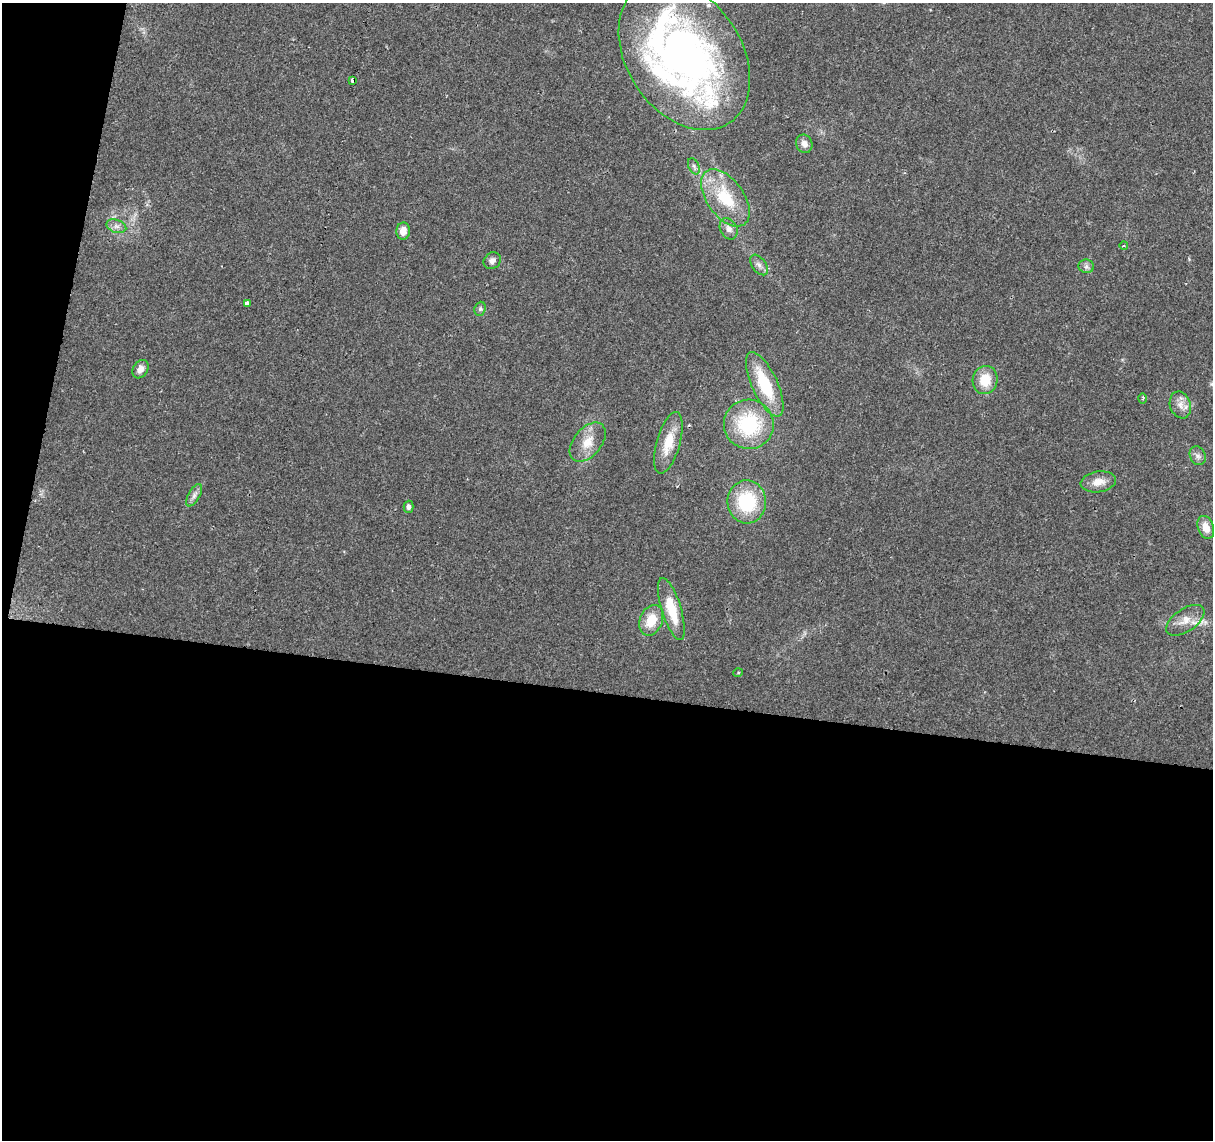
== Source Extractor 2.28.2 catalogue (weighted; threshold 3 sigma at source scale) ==
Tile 13 of 4 x 4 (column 1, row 4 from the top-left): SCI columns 1-1211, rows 225-1362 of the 4851 x 5061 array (HDU 1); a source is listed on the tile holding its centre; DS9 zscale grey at full resolution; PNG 1215 x 1142 px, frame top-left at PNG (2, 3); each listed source drawn as its Kron ellipse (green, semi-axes under 4 px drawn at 4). Shown black and unused: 42% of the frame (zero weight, under 2 of 3 exposures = <1% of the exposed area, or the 3 px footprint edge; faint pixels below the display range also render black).
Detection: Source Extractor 2.28.2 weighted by HDU 2 'WHT'; one run over the whole footprint, this tile lists its part. Background 0.0399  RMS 0.0058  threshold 0.0263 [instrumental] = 3 sigma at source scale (4.5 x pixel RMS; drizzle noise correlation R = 1.50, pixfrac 1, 0.0396/0.0396 arcsec/px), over >= 5 px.
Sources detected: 36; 1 inside a brighter object's white glare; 1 cosmic-ray / hot-pixel residue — neither listed nor drawn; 2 inside a brighter listed object's ellipse — not listed separately; the other 32 listed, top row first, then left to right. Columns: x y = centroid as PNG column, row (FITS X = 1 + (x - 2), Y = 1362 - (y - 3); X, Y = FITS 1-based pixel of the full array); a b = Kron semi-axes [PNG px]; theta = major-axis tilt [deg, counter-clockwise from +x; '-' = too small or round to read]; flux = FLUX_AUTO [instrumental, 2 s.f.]
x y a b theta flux
684 55 81 57 -56 320
353 81 4 4 - 5.8
804 144 9 8 - 3.7
694 166 8 5 -63 1.7
725 198 33 18 -54 28
116 226 10 6 -18 2.4
729 229 11 8 -63 3.8
403 231 8 6 86 5
1124 246 4 3 - 0.5
492 261 9 8 - 2.4
759 265 12 7 -54 2.6
1086 266 8 6 -6 2
247 303 4 3 - 28
480 309 7 5 69 1.3
140 369 10 7 59 4.4
985 380 14 12 78 13
765 384 35 13 -65 29
1143 398 5 3 - 1
1180 405 14 10 -70 4.8
749 424 25 24 - 43
588 442 23 14 50 10
668 443 32 11 74 14
1198 456 9 7 -63 2.4
1098 482 18 10 9 6.4
194 495 12 5 60 2.7
747 502 21 19 -85 33
409 507 6 5 - 2.1
1206 527 12 8 -70 7.1
671 609 32 9 -73 19
651 620 16 11 68 13
1185 620 22 11 34 7.3
738 673 5 3 - 0.51
Overlapping masked pixels (flux is a lower limit): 1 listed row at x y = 353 81
Isophote crosses this tile's border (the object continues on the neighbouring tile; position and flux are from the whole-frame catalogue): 1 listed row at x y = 684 55